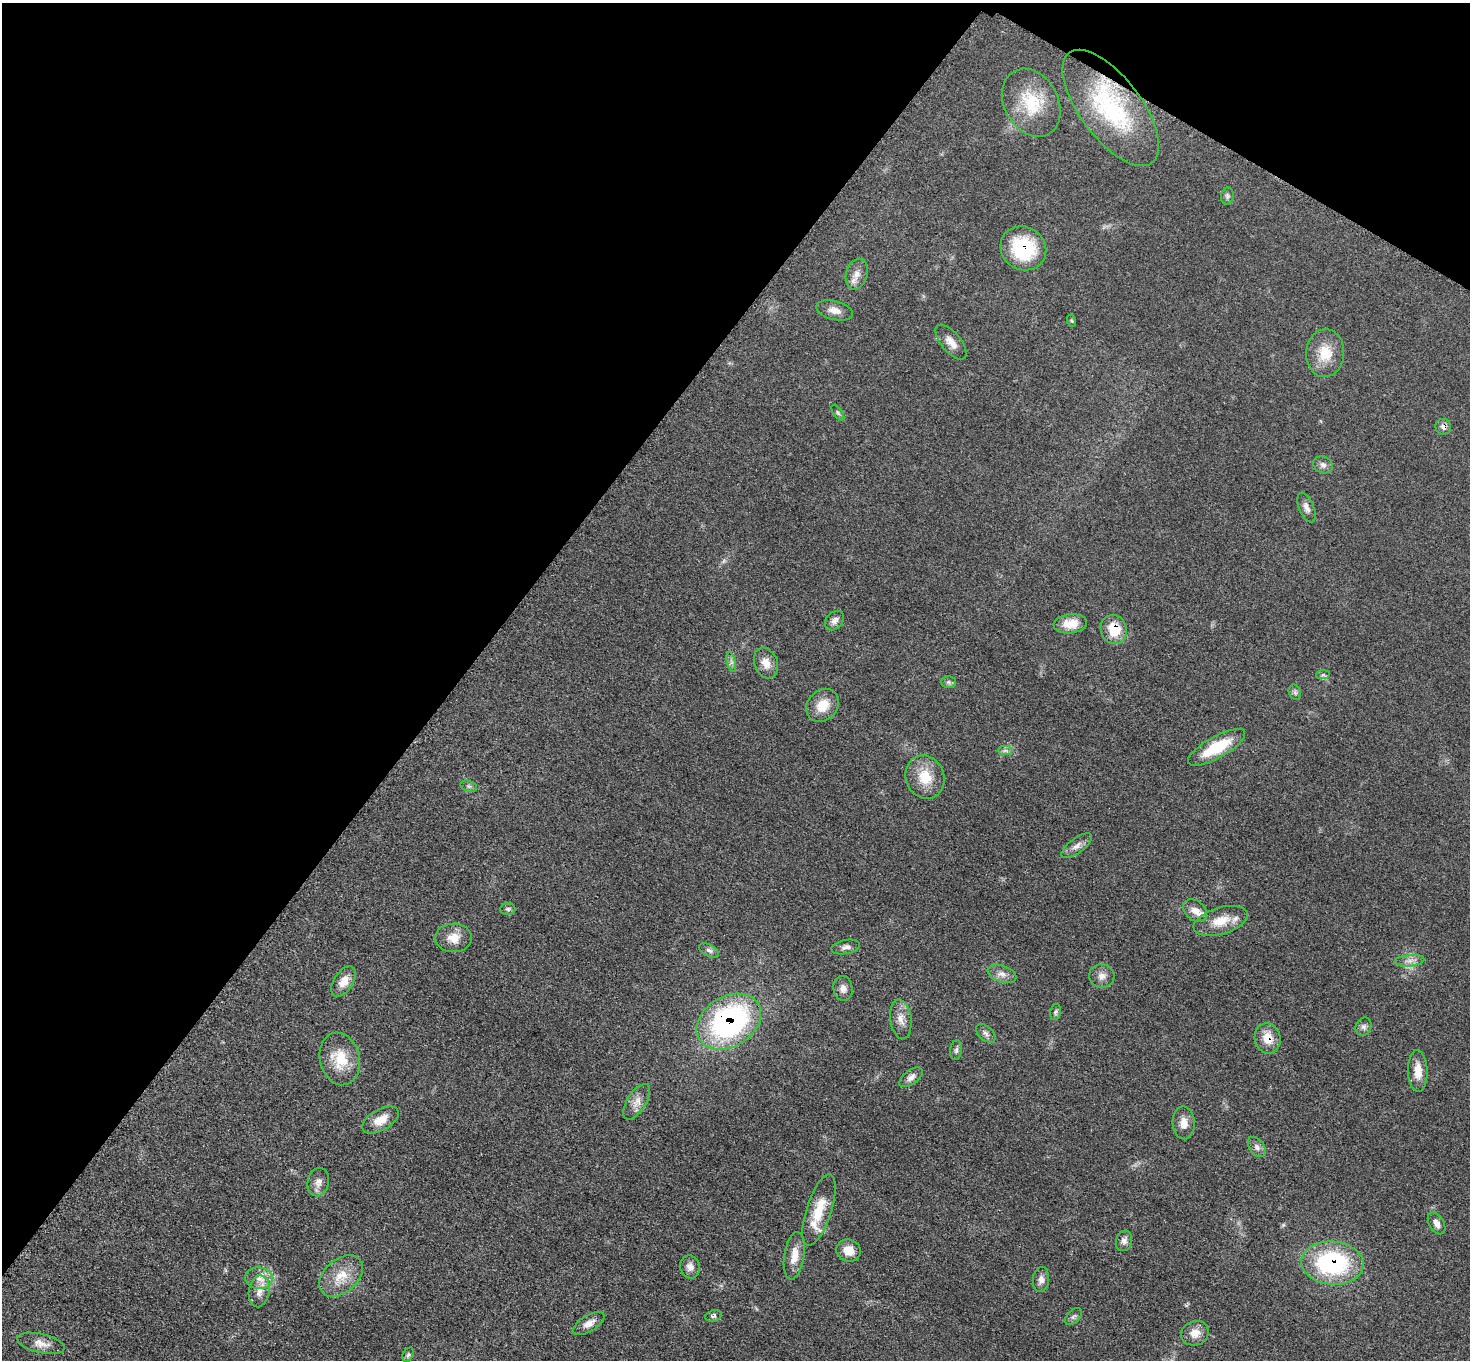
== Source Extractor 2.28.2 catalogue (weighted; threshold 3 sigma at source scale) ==
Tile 2 of 4 x 4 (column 2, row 1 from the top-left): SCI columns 1480-2947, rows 4236-5593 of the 5891 x 5893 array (HDU 1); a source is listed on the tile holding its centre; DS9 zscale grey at full resolution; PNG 1472 x 1362 px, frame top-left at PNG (2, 3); each listed source drawn as its Kron ellipse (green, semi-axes under 4 px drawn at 4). Shown black and unused: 35% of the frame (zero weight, under 3 of 5 exposures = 1% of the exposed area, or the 3 px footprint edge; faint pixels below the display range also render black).
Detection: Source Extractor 2.28.2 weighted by HDU 2 'WHT'; one run over the whole footprint, this tile lists its part. Background 0.0484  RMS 0.0051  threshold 0.0231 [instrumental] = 3 sigma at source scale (4.5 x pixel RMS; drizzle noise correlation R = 1.50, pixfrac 1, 0.05/0.05 arcsec/px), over >= 5 px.
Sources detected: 73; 3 inside a brighter listed object's ellipse — not listed separately; the other 70 listed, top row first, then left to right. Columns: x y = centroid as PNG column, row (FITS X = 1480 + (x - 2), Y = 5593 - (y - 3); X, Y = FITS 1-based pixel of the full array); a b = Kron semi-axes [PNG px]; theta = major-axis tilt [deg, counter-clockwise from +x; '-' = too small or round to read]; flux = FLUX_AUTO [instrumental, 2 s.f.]
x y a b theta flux
1031 103 36 27 -61 24
1111 108 69 30 -53 58
1227 196 8 6 79 1.3
1023 248 23 21 -32 31
857 274 16 10 74 4.3
834 310 19 9 -14 4.2
1072 321 6 4 -70 0.63
951 342 21 9 -50 5
1325 353 24 19 87 13
838 413 9 4 -55 0.99
1443 427 8 8 - 2.2
1323 465 10 8 -26 2.2
1306 507 16 7 -68 2.9
835 621 11 8 46 2.5
1070 624 17 9 6 8.6
1114 629 15 13 -71 13
731 662 10 4 -77 1.6
766 663 16 11 -69 5.5
1323 675 7 4 1 0.94
949 682 7 6 - 1.2
1295 692 8 6 -69 1.2
823 705 18 14 46 9
1217 747 32 10 29 21
1005 750 7 4 0 1.3
925 777 22 19 -68 13
469 786 8 5 -19 1.1
1077 846 18 7 36 3.4
508 909 7 6 - 1.2
1195 910 13 10 -39 4
1221 921 28 13 17 10
453 938 18 14 0 7.2
846 947 14 7 11 2.3
709 950 11 5 -29 1.7
1409 961 15 5 6 3
1002 974 15 8 -19 3.5
1102 976 13 11 -12 3.7
344 981 17 9 57 5.7
843 988 12 9 -82 3
1055 1012 8 5 77 1.1
901 1019 20 10 -83 5.3
729 1022 35 25 32 110
1364 1027 9 7 66 1.7
986 1033 11 7 -42 1.9
1268 1038 15 13 -77 7.6
956 1050 10 6 82 1.5
340 1059 26 20 -77 15
1418 1071 21 9 -88 6.9
911 1077 13 7 37 2.6
637 1102 20 9 58 4.9
380 1120 20 10 29 7.8
1184 1123 16 11 -87 4.9
1257 1147 11 7 -53 2.2
318 1182 14 10 78 3.6
819 1210 37 12 72 14
1437 1223 12 7 -59 3
1124 1241 10 8 73 2.3
849 1251 12 11 - 6.5
794 1256 24 10 81 7.2
1332 1263 31 21 -4 63
690 1267 12 9 -75 3.2
341 1276 25 16 41 12
259 1278 13 11 -6 5.1
1041 1280 12 8 85 2.7
259 1291 16 10 81 5
713 1316 8 5 18 1
1073 1317 10 6 45 1.5
589 1323 18 8 31 4.2
1195 1333 14 12 20 5.3
41 1343 24 9 -13 5
408 1355 8 5 64 0.92
Overlapping masked pixels (flux is a lower limit): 7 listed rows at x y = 1111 108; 1023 248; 1443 427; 1114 629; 729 1022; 1268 1038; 1332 1263